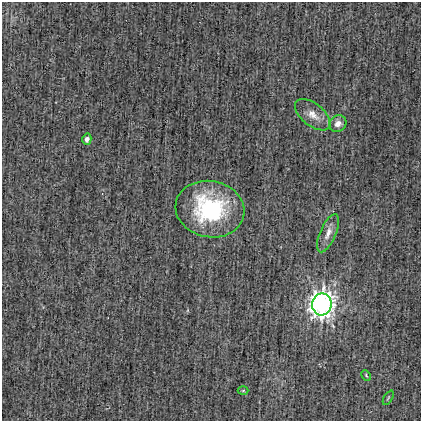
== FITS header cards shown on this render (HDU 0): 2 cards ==
NAXIS1  =                  419
NAXIS2  =                  419

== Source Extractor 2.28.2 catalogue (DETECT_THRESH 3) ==
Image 419 x 419 px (HDU 0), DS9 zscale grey, 1 PNG px = 1 image px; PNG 423 x 423 px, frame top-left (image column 1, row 419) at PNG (2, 2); each listed source drawn as its Kron ellipse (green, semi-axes under 4 px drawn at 4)
Background 6.17e-04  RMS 0.033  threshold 0.0981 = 3 sigma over >= 5 px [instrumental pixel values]
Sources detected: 9; all 9 listed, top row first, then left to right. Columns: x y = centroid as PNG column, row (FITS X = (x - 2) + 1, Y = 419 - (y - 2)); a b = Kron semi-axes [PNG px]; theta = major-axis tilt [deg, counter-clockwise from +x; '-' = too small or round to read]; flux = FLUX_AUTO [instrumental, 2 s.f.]
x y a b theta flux
313 115 21 11 -39 27
338 124 9 7 39 14
87 139 5 4 - 8.6
210 209 35 28 -11 230
328 233 20 8 67 19
322 304 11 9 82 1400
366 375 6 3 -62 2.4
243 391 5 3 - 2.2
388 398 8 2 60 2.4